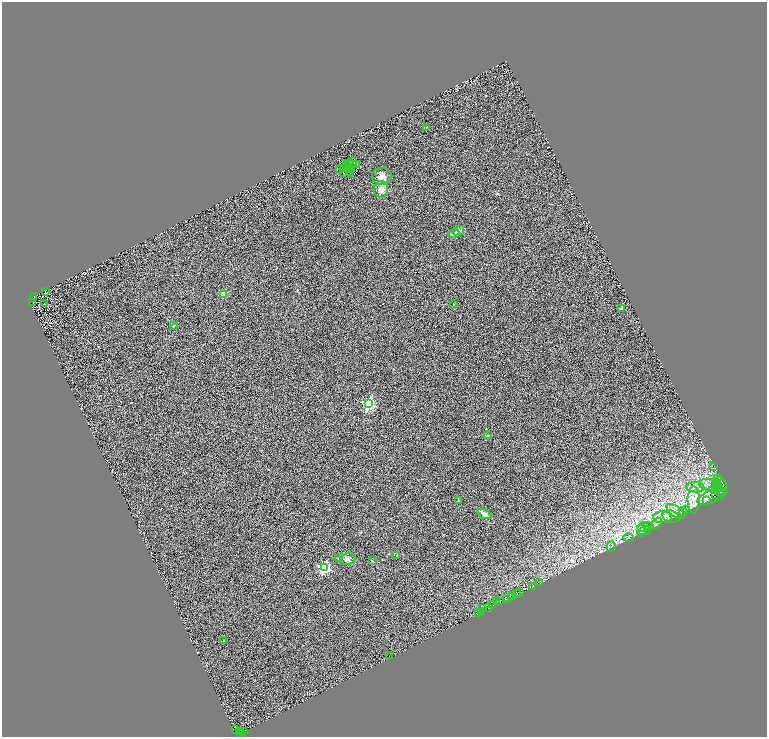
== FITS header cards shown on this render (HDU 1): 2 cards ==
NAXIS1  =                 1529
NAXIS2  =                 1469

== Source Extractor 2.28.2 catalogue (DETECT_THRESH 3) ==
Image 1529 x 1469 px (HDU 1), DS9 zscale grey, zoomed out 1/2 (1 PNG px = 2 x 2 image px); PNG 769 x 739 px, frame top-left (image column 1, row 1468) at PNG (2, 2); each listed source drawn as its Kron ellipse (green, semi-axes under 4 px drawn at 4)
Background 0.661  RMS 1.1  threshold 3.21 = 3 sigma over >= 5 px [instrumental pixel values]
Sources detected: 102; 20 cannot appear on this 1/2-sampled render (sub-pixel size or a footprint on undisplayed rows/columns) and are neither listed nor drawn; the other 82 listed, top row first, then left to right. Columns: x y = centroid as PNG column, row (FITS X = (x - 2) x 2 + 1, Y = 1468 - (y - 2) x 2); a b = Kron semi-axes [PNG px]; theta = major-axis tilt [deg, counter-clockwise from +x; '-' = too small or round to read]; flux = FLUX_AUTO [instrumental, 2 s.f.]
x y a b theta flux
427 127 2 1 - 60
352 161 2 1 - 89
349 163 4 2 - 69
346 164 3 1 - 70
353 164 2 1 - 55
357 164 3 1 - 49
348 166 2 1 - 84
344 168 2 1 - 130
340 169 2 1 - 71
351 169 4 2 - 200
343 172 2 2 - 170
349 172 2 1 - 45
351 173 2 1 - 0.23
382 176 10 8 0 1300
381 189 8 7 - 1600
458 230 6 4 33 590
454 233 6 4 11 570
45 291 2 1 - 63
224 294 2 2 - 4200
33 296 2 2 - 780
33 302 2 1 - 200
44 303 2 2 - 63
453 304 2 2 - 160
622 308 2 2 - 1800
173 325 4 3 - 150
369 403 4 4 - 30000
488 435 4 3 - 210
714 465 2 1 - 210
718 478 3 1 - 1600
716 482 4 3 - 2300
722 483 8 4 -61 14000
709 484 10 6 -8 590
718 484 2 1 - 3700
695 487 9 5 -3 1200
718 487 4 2 - 6700
716 488 4 2 - 2800
714 489 5 2 - 4400
719 490 3 2 - 4300
721 492 4 2 - 8900
715 494 4 2 - 5400
712 496 16 6 23 15000
694 499 13 6 89 1800
458 500 2 2 - 330
707 500 2 2 - 1100
686 509 4 3 - 240
676 511 10 5 -36 1100
683 511 4 4 - 340
484 513 7 4 -28 1000
671 516 9 6 -18 1000
662 517 9 6 -3 1300
656 523 7 3 44 470
644 526 7 4 22 670
649 526 5 4 - 460
641 530 6 3 83 400
645 530 6 3 20 340
629 537 5 3 - 240
611 546 5 2 - 150
397 555 4 3 - 170
339 558 3 2 - 140
348 559 8 5 9 680
372 560 3 2 - 97
324 567 4 3 - 24000
540 582 2 1 - 170
532 586 3 2 - 130
519 592 3 2 - 470
516 593 2 2 - 530
513 595 2 1 - 3600
511 596 2 1 - 2800
506 599 3 1 - 320
496 601 3 1 - 17
501 601 3 1 - 2100
493 604 3 3 - 1700
488 607 2 2 - 2200
482 608 2 1 - 490
481 611 2 1 - 1300
478 613 2 1 - 610
224 640 4 3 - 210
389 655 2 1 - 62
235 729 3 1 - 440
239 731 2 2 - 180
243 731 2 1 - 120
240 732 2 1 - 400
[20 sub-pixel or undisplayed-footprint detections neither listed nor drawn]